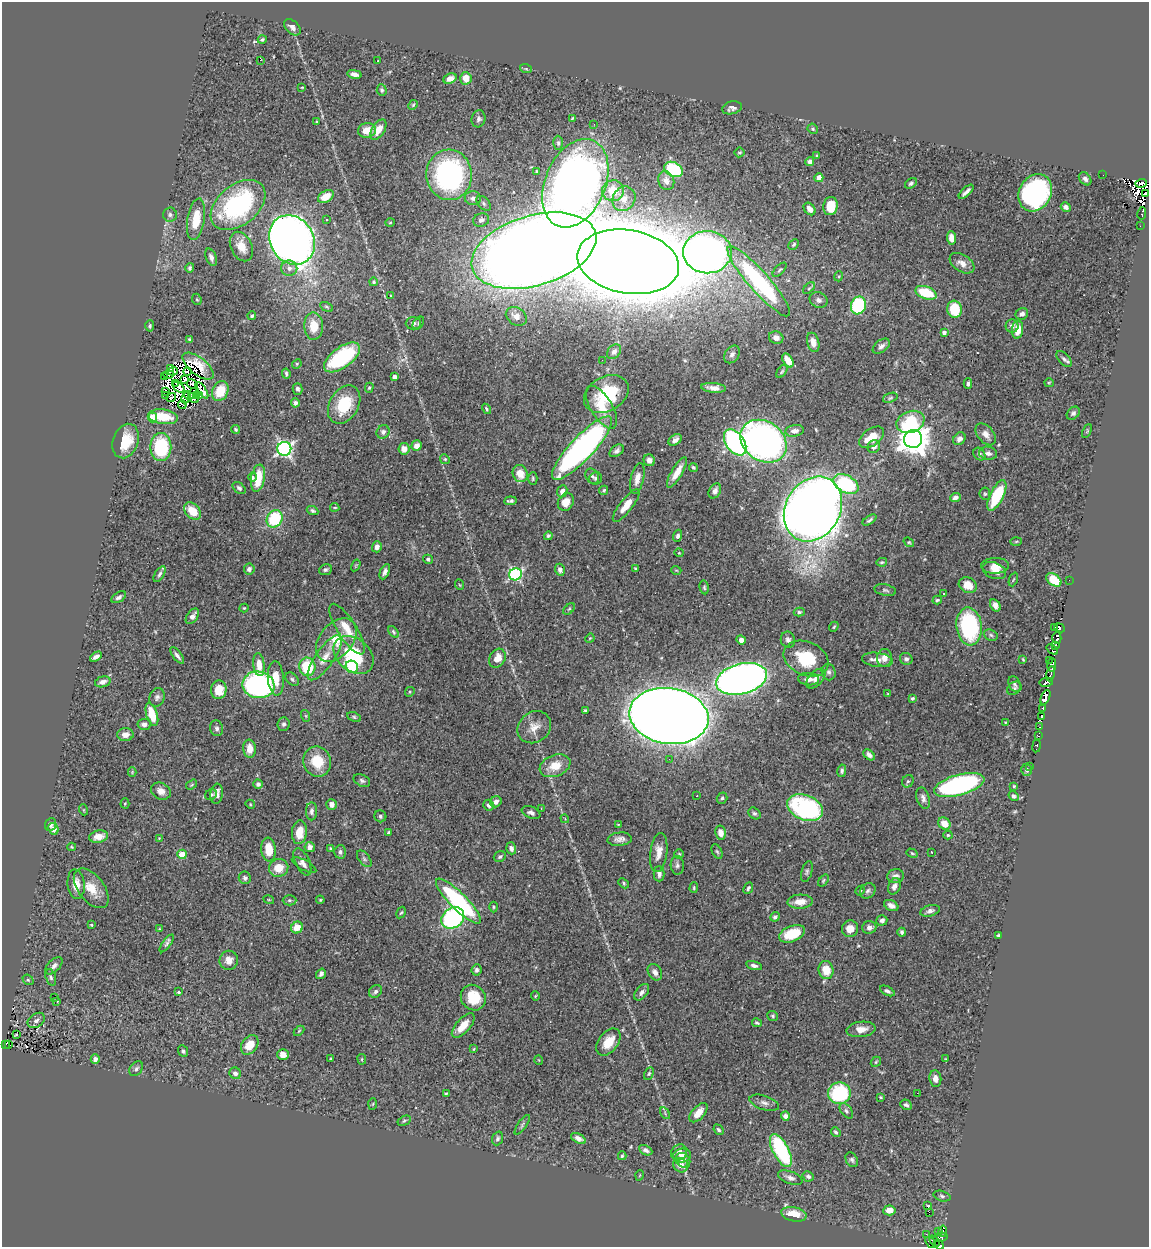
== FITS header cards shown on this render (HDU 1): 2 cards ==
NAXIS1  =                 1147
NAXIS2  =                 1245

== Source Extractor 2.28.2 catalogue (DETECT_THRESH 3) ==
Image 1147 x 1245 px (HDU 1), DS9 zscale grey, 1 PNG px = 1 image px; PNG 1151 x 1249 px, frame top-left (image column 1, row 1245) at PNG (2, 2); each listed source drawn as its Kron ellipse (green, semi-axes under 4 px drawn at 4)
Background 0.549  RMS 0.023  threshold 0.0703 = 3 sigma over >= 5 px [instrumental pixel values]
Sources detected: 489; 29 with non-positive FLUX_AUTO (blend fragments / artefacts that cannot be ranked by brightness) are neither listed nor drawn; the other 460 listed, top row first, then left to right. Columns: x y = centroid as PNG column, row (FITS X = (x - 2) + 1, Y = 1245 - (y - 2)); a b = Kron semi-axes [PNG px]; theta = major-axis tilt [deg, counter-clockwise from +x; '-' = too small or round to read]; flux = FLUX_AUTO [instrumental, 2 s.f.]
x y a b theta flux
292 27 10 6 -43 7.5
262 40 4 3 - 2.2
260 60 2 2 - 20
378 61 3 3 - 9.7
526 69 6 3 -18 1.8
354 74 7 4 -12 7.8
466 78 6 5 - 20
450 79 7 5 23 10
302 87 3 2 - 1.3
382 90 6 5 - 3
413 105 5 4 - 1.9
732 108 10 6 13 6.6
573 118 4 3 - 1.9
479 119 8 7 - 5.1
317 122 4 3 - 1.5
594 124 3 2 - 2.1
813 129 5 4 - 2.7
367 130 9 7 9 20
378 130 11 6 58 19
558 143 7 5 -89 3.2
740 152 5 5 - 2.2
817 156 4 3 - 1.8
810 161 4 4 - 8.1
674 169 10 7 -27 97
536 171 3 2 - 1.6
449 175 25 23 -86 330
1103 175 2 2 - 1.6
819 178 4 4 - 17
1085 179 7 5 -47 5
666 181 10 8 -68 7.6
575 183 46 30 67 1300
911 183 6 4 33 3.3
1141 183 6 3 18 15
613 191 11 10 - 31
966 192 9 3 43 6.1
1035 193 19 16 61 390
1146 194 4 2 - 34
326 197 8 5 33 22
473 198 8 7 - 6.7
624 199 13 11 58 14
484 203 9 5 -47 3.8
238 205 31 20 39 230
831 206 9 7 80 32
1066 207 5 4 - 5.9
810 209 7 5 -50 10
1142 213 6 4 81 42
170 215 7 7 - 4.6
196 219 21 8 81 40
326 220 3 2 - 1.9
481 220 8 6 20 5.6
390 222 4 3 - 1.5
1140 226 2 2 - 4.9
951 238 6 4 -86 12
292 240 26 21 -59 1400
794 244 6 4 46 2.5
241 246 15 10 -64 20
534 251 64 35 17 5500
707 252 24 21 -1 970
211 257 9 5 -68 5.9
628 262 51 32 -10 11000
962 263 14 8 -34 13
190 268 5 4 - 4.1
289 268 8 7 - 8.3
780 270 9 3 45 2.6
839 276 5 3 - 1.6
759 281 46 10 -49 220
373 282 4 4 - 2.2
809 288 7 4 45 3
926 293 11 6 -19 64
391 296 3 2 - 1.1
197 299 6 4 -67 2.1
818 300 9 7 -23 6.4
858 305 9 7 70 120
327 307 7 4 -27 2.1
955 309 8 7 - 50
1022 314 6 5 - 6.3
252 316 4 3 - 2.6
516 316 11 8 -33 10
413 323 7 6 - 4.4
418 323 7 5 54 2.7
150 326 6 4 88 2.5
314 326 13 9 -88 29
1012 326 6 6 - 7.7
1018 330 9 5 83 22
944 332 4 3 - 5.2
776 338 7 6 - 9.7
189 339 4 3 - 2.1
813 342 10 6 -75 11
881 346 10 6 38 5.5
614 352 8 6 48 5.3
732 354 10 6 54 6.2
342 357 21 10 36 140
1064 359 9 5 -48 5.1
602 360 2 2 - 15
788 360 7 4 -58 23
297 364 5 4 - 2
198 366 19 8 -38 3.6
171 369 3 2 - 2.2
173 371 4 3 - 1.1
188 371 4 3 - 2.9
782 371 7 3 55 2.2
168 374 5 2 - 1.4
286 374 5 3 - 2.9
165 376 3 2 - 2.7
395 377 4 4 - 7.7
185 380 4 3 - 0.59
176 383 3 2 - 0.41
1049 383 5 4 - 1.8
192 384 6 2 -31 1.1
968 384 5 3 - 2.9
179 387 7 3 -36 1.8
369 388 5 4 - 2.1
713 388 12 5 -5 10
298 389 6 5 - 4
202 390 9 3 -55 3.2
220 391 10 8 63 39
165 392 2 2 - 69
193 393 6 4 45 4.3
606 394 24 17 30 90
196 395 3 2 - 2.3
166 396 3 2 - 4.3
200 396 4 3 - 5.6
191 397 8 4 -31 3.1
171 398 5 3 - 1.6
186 398 6 2 65 3.6
890 398 7 4 20 2.5
295 403 4 4 - 4.7
182 405 4 3 - 0.08
344 405 20 14 59 65
601 407 24 11 -58 35
486 409 5 3 - 1.9
1073 413 7 5 44 4.2
152 417 5 5 - 34
163 417 15 7 -7 42
910 422 14 10 21 65
235 429 4 4 - 2.3
795 431 9 6 9 9.6
1087 431 7 4 65 2.3
383 432 7 6 - 4.8
986 434 12 8 -49 12
872 437 14 8 36 26
913 439 9 9 - 2700
959 439 7 5 48 7.3
675 440 7 5 34 7.8
126 441 18 12 69 43
764 441 25 19 -35 720
735 442 14 9 -55 340
416 446 5 5 - 13
161 447 14 10 90 100
874 447 7 6 - 7.3
582 448 42 11 47 500
284 449 7 7 - 440
404 449 6 5 - 13
617 451 8 5 36 4.9
988 453 9 6 -7 6.9
979 454 7 5 -51 4.3
445 459 5 4 - 2
649 460 6 5 - 7.8
693 467 5 4 - 2.2
677 472 17 5 59 18
520 473 9 7 -66 23
592 476 8 6 -55 4.5
253 477 5 3 - 3.6
258 478 14 7 80 40
533 478 6 4 -90 2.2
596 478 6 6 - 3.2
637 478 15 6 77 12
846 484 14 8 -30 130
239 488 7 5 -41 4.1
604 490 5 4 - 2.4
562 491 6 5 - 9
715 491 8 5 61 7.5
985 494 6 5 - 2.7
997 495 16 6 64 82
955 497 5 4 - 5.8
510 501 6 3 5 3.6
566 502 9 7 60 19
626 506 20 6 52 21
335 507 4 2 - 1.5
813 509 34 27 59 2400
193 511 10 7 -48 30
312 511 6 4 -26 3.2
275 519 9 7 56 83
869 520 8 3 34 3.1
548 536 4 3 - 2.8
678 536 6 4 71 4.1
1016 541 5 3 - 1.6
909 542 6 4 -38 1.8
377 547 5 5 - 7.6
679 553 4 4 - 1.5
428 559 5 4 - 2.6
882 562 5 4 - 2.3
356 565 6 3 59 1.6
995 566 14 8 3 12
635 568 3 3 - 1.4
249 569 5 5 - 5.6
326 570 7 5 20 3.3
560 570 6 5 - 5
676 570 5 3 - 1.2
994 571 12 8 -20 12
385 572 8 4 65 5.8
159 574 9 4 58 4.1
515 574 6 6 - 240
1013 579 7 2 69 1.3
1054 580 8 5 -36 49
1069 580 2 2 - 0.97
460 585 5 3 - 1.4
968 585 9 7 -27 18
704 587 7 4 -80 2.5
885 590 11 5 -11 4
944 593 3 3 - 10
119 597 8 5 32 4.9
937 600 5 3 - 2.3
995 605 7 4 -57 7.3
244 608 4 4 - 1.5
569 609 7 4 44 2.1
799 612 5 4 - 2.6
192 616 9 5 55 7.7
969 626 19 12 -84 180
834 627 5 4 - 2.3
1055 627 3 2 - 8.3
1059 628 6 2 -24 17
347 629 29 9 -58 31
393 632 6 4 -54 2.4
991 635 7 5 -24 2.8
590 638 5 3 - 1.5
1057 638 6 4 87 24
336 640 25 16 50 46
741 640 5 4 - 7.9
788 640 8 7 - 5.3
1055 645 4 2 - 11
1052 649 6 3 -39 30
354 655 22 16 -40 90
177 656 10 4 -53 5
96 657 6 3 34 6.7
325 658 26 9 55 24
497 658 10 7 61 18
884 658 9 7 84 11
806 659 23 16 -24 70
906 659 6 5 - 4
1023 659 3 2 - 1.4
877 660 15 7 -8 12
1049 660 2 2 - 0.95
259 665 11 5 -84 18
1052 665 7 4 86 5.6
307 667 9 8 - 74
352 667 6 6 - 130
829 672 8 7 - 4.9
1051 674 8 3 78 53
276 678 17 8 -86 25
292 679 8 5 -47 3.4
742 679 26 15 14 1300
809 679 10 6 -5 9.7
816 679 12 7 47 8.8
103 682 8 5 15 7.8
1046 682 7 4 10 64
1014 684 8 5 -67 3.3
258 685 16 13 -9 380
1014 688 8 6 38 3.7
219 690 9 7 79 28
410 692 5 4 - 2
888 694 3 2 - 1.2
157 697 9 7 69 5.6
1045 697 8 4 67 220
912 698 3 3 - 2.4
1043 708 4 3 - 75
586 711 4 3 - 3
152 715 12 5 -72 36
306 716 6 4 -71 2
669 716 40 28 -8 5000
354 717 7 4 -23 2.5
1042 717 3 2 - 30
1005 722 3 3 - 1.5
144 724 6 5 - 6.2
284 724 7 6 - 3.8
534 727 18 15 39 20
1040 727 4 2 - 26
217 728 8 6 -73 4.8
125 735 8 6 2 12
1038 736 3 3 - 19
1036 746 6 3 82 15
250 749 9 6 -86 15
869 755 6 4 -43 6.2
669 759 3 2 - 1.9
317 762 15 13 -70 43
555 766 16 10 22 29
1030 766 3 3 - 1.7
1026 770 6 5 - 4.3
842 771 6 4 79 3.1
132 772 4 4 - 1.6
362 781 9 6 -27 4.2
908 781 6 5 - 2.9
258 784 4 4 - 4.9
192 785 6 4 35 2.1
959 785 26 10 16 280
1014 786 3 3 - 1.7
161 791 10 8 -29 12
217 794 10 6 83 8.7
211 795 6 5 - 2.2
697 796 3 2 - 3.8
1013 796 5 4 - 3.7
722 798 6 5 - 3.1
923 798 11 6 -73 7.1
496 802 6 5 - 5.3
125 803 5 4 - 1.7
250 804 5 3 - 1.5
332 804 5 5 - 8.7
489 805 6 5 - 4.1
541 808 3 2 - 0.89
805 808 18 12 -21 230
84 810 5 3 - 1.4
312 811 9 5 88 5.3
531 812 10 5 -21 5.4
754 813 6 5 - 3.2
380 816 6 6 - 3.6
565 819 4 3 - 1.5
944 823 6 5 - 21
51 824 7 5 66 4.6
618 825 4 3 - 1.4
53 829 6 5 - 11
299 832 12 7 84 25
389 832 4 3 - 2.4
721 833 7 5 -78 13
948 835 4 4 - 2
98 837 9 6 12 17
159 838 2 2 - 1.1
620 839 12 6 5 8
72 847 4 4 - 1.8
310 847 5 5 - 8.5
330 848 3 3 - 1.8
511 848 6 5 - 5.4
269 850 12 7 -85 30
340 852 6 6 - 4.5
659 852 19 8 82 16
717 852 7 5 -62 2.7
931 852 3 2 - 11
912 853 6 4 -30 1.9
182 854 4 4 - 44
679 854 4 4 - 2.1
500 857 6 5 - 3.1
364 859 10 5 -52 4.2
302 862 15 7 -65 8.2
304 865 13 5 -27 6.9
677 865 9 6 -87 5
279 868 10 9 - 26
807 871 10 5 73 3.7
659 874 7 5 -90 6.6
896 876 8 7 - 7.8
245 878 6 6 - 4.6
823 880 7 4 54 2.3
624 883 6 4 -45 2.2
76 884 15 8 -84 17
894 886 8 6 67 7.1
91 888 23 13 -52 28
694 888 5 4 - 1.8
748 888 6 4 66 3.3
860 891 5 4 - 2
868 891 8 7 - 5.1
269 900 5 3 - 1.4
289 900 7 5 0 2.6
320 900 4 3 - 1.7
458 901 30 8 -45 190
800 902 12 7 3 18
891 906 8 5 -27 7.4
493 907 5 3 - 1.9
930 911 10 5 15 5.5
401 913 6 4 60 2.2
775 917 5 4 - 3.3
453 918 12 10 39 240
882 920 5 5 - 6.1
91 925 4 3 - 1.5
869 927 7 6 - 6.5
297 928 6 5 - 23
159 929 4 3 - 1.4
850 929 8 8 - 15
902 932 4 4 - 3.7
792 934 13 8 21 45
999 935 4 3 - 2.7
167 943 10 4 54 3.8
229 960 9 9 - 13
54 966 10 6 46 6.4
754 966 8 4 -14 4.9
476 970 6 5 - 4.5
826 970 9 7 -75 26
655 972 9 6 -56 7
321 974 5 4 - 4.7
51 977 8 5 -72 3.6
28 980 6 4 -41 2.4
375 991 7 5 40 4.8
887 991 8 4 -27 4.4
179 992 3 3 - 3.9
642 992 9 5 52 6.1
535 996 5 4 - 1.7
54 997 2 2 - 0.86
473 998 13 12 - 48
57 1001 3 2 - 2.4
773 1016 5 5 - 2.6
36 1020 9 6 35 6.8
757 1023 5 3 - 2.6
463 1026 15 7 48 23
861 1029 14 7 7 15
299 1031 6 3 45 1.8
16 1034 3 3 - 3.5
608 1042 15 9 53 30
5 1044 3 2 - 10
9 1044 3 2 - 0.93
250 1045 11 7 55 23
474 1049 4 3 - 1.4
183 1051 6 5 - 3.3
283 1055 6 5 - 12
95 1059 4 4 - 4.9
331 1059 3 2 - 1.6
362 1059 5 3 - 1.6
946 1059 4 3 - 1.2
539 1060 5 3 - 1
876 1062 6 4 48 2
136 1069 8 6 52 3.9
235 1073 6 5 - 5.8
649 1074 6 4 62 2.4
935 1079 8 6 -82 8.3
839 1093 11 11 - 120
917 1093 2 2 - 72
446 1094 4 4 - 2.2
881 1097 3 2 - 1.5
764 1103 15 7 -18 7.8
373 1104 6 4 87 1.5
906 1105 6 5 - 4
846 1111 9 5 -53 3.9
665 1113 6 4 -58 2.7
698 1113 11 6 47 17
785 1116 4 4 - 7.5
404 1121 7 4 29 2.6
522 1125 12 3 55 3.3
719 1130 6 4 -47 2.8
836 1132 5 3 - 2.7
497 1138 7 5 69 3.7
578 1138 8 4 -28 7.1
646 1150 7 4 -26 4.9
781 1150 18 8 -62 140
679 1152 8 7 - 8
682 1155 9 7 7 7.4
622 1156 4 3 - 2.3
683 1160 8 6 -42 7.5
852 1160 8 5 -62 4
681 1165 8 7 - 9.6
640 1175 5 3 - 1.3
808 1176 6 5 - 4.4
790 1178 13 6 -20 7.3
942 1196 8 5 -16 3.9
928 1206 3 3 - 32
889 1210 6 5 - 14
929 1212 2 2 - 1600
794 1214 13 7 -12 30
938 1231 3 2 - 2.6
943 1231 6 3 78 80
926 1234 2 2 - 14
940 1237 7 3 11 35
934 1241 6 3 -48 26
930 1242 6 4 -49 87
939 1245 5 4 - 130
At the frame edge (FLAGS 8, measured only in part): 1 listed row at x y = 939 1245
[29 non-positive-flux detections neither listed nor drawn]